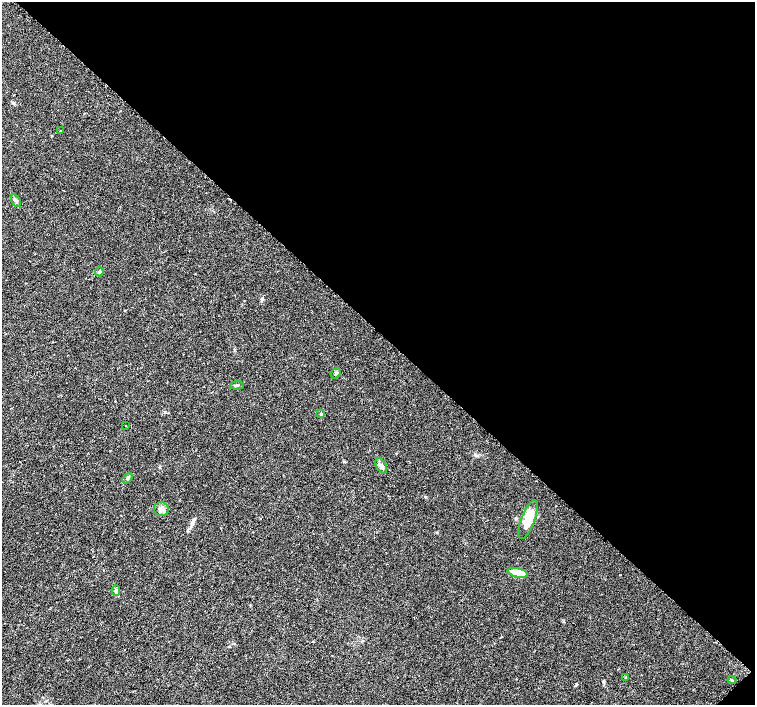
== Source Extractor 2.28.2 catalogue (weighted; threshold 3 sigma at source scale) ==
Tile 8 of 4 x 4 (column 4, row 2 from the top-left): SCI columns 4571-6075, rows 3019-4423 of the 6096 x 6087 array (HDU 1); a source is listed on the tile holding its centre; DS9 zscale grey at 2 x 2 block average (1 PNG px = mean of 2 x 2 image px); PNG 757 x 707 px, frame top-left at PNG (2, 2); each listed source drawn as its Kron ellipse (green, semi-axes under 4 px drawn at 4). Shown black and unused: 47% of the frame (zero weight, under 2 of 3 exposures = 2% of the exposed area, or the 3 px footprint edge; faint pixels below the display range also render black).
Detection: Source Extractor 2.28.2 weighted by HDU 2 'WHT'; one run over the whole footprint, this tile lists its part. Background 0.0314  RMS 0.0055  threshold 0.0248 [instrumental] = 3 sigma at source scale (4.5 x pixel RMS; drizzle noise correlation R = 1.50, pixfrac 1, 0.0396/0.0396 arcsec/px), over >= 5 px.
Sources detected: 17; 1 cosmic-ray / hot-pixel residue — neither listed nor drawn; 1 inside a brighter listed object's ellipse — not listed separately; the other 15 listed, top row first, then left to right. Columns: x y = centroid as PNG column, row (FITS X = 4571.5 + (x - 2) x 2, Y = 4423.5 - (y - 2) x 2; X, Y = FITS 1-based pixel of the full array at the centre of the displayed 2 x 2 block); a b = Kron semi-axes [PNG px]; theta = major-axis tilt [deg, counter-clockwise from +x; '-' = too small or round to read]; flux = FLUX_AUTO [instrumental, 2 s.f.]
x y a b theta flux
60 130 2 2 - 2.6
16 201 7 4 -61 2.9
99 272 4 3 - 1.6
336 373 6 3 54 2.1
237 385 7 3 5 2
321 413 4 2 - 1
126 426 2 2 - 0.62
381 466 8 5 -62 4.3
127 478 6 3 52 2.1
161 509 7 7 - 6.5
528 519 20 6 70 22
518 573 10 4 -13 21
116 590 5 3 - 2.3
626 678 4 3 - 1.3
732 680 4 2 - 1
Diffuse or blended objects may show on this block-average render without a row.